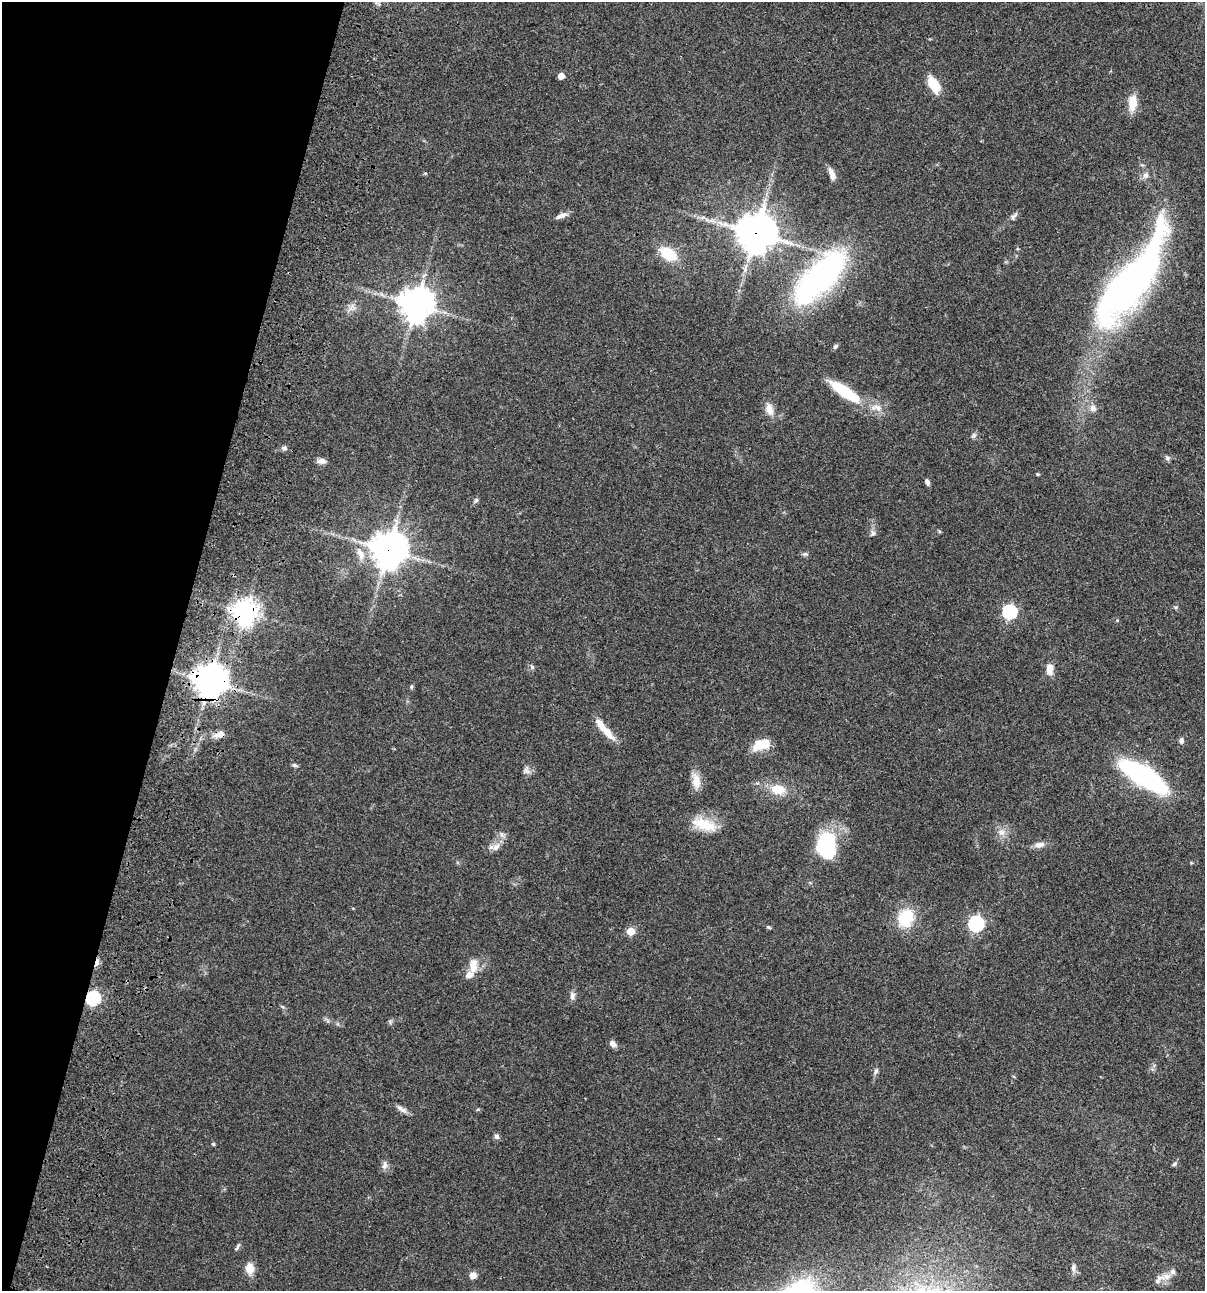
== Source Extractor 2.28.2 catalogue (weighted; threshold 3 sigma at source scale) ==
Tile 9 of 4 x 4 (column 1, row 3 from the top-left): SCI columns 234-1436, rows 1408-2696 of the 5404 x 5390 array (HDU 1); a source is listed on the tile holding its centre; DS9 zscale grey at full resolution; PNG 1207 x 1293 px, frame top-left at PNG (2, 2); no overlay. Shown black and unused: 15% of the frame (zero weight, under 3 of 4 exposures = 9% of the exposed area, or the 3 px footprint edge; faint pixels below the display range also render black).
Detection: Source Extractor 2.28.2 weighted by HDU 2 'WHT'; one run over the whole footprint, this tile lists its part. Background 0.0464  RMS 0.0055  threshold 0.0247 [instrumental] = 3 sigma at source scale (4.5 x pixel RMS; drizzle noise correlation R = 1.50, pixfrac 1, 0.05/0.05 arcsec/px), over >= 5 px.
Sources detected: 75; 1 inside a brighter object's white glare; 1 cosmic-ray / hot-pixel residue — not listed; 4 inside a brighter listed object's ellipse — not listed separately; the other 69 listed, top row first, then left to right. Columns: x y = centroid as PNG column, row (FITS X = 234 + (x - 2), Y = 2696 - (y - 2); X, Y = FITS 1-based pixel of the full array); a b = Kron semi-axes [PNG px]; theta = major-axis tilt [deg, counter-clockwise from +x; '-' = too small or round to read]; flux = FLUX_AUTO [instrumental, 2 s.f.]
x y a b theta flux
561 76 5 4 - 5.5
934 85 17 9 -61 12
1132 103 21 10 87 7.5
832 174 15 6 -68 3.5
1145 175 8 7 - 2.2
561 215 16 6 23 2.6
1014 216 13 5 42 1.7
756 233 13 13 - 1200
668 254 20 12 -32 16
820 277 52 20 46 170
1128 285 85 27 53 280
416 304 10 10 - 940
835 346 7 5 46 1.1
845 392 41 11 -34 25
1093 408 9 8 - 2.6
769 409 15 9 -74 4.9
974 435 8 6 46 1.2
284 448 7 5 -23 1.5
1168 458 7 6 - 1.2
321 461 10 7 7 2.2
1038 474 5 4 - 0.57
927 482 9 5 -68 1.4
476 500 7 5 54 0.99
873 533 8 6 -63 1.4
388 550 12 11 - 900
360 554 19 9 -68 6.4
805 554 8 5 0 1.1
1176 607 6 4 89 0.74
1010 612 6 6 - 81
245 613 8 8 - 520
532 667 7 4 -46 0.91
1049 669 13 8 89 4.3
209 681 10 10 - 890
411 687 6 3 72 0.68
605 729 32 7 -49 9.1
221 733 9 9 - 2.8
1181 740 8 6 78 1.4
761 744 18 10 22 12
294 765 8 5 -26 0.96
526 771 10 8 1 2.2
1144 776 42 13 -30 120
696 781 22 10 -82 5.8
778 789 19 13 -6 9.8
704 825 34 13 -18 13
1001 832 9 9 - 3.1
501 834 7 4 -72 1.2
1039 845 13 7 11 3.1
827 846 22 14 -86 57
496 847 13 8 48 3.7
906 918 21 16 70 19
976 924 7 7 - 110
768 927 6 4 -44 0.66
631 931 5 5 - 11
473 966 18 10 89 6.4
572 996 11 6 82 2.2
93 998 6 6 - 85
613 1044 9 6 -47 2.3
876 1071 9 5 69 1.3
402 1109 17 6 -32 2.5
478 1109 6 3 19 0.53
496 1136 7 6 - 1.5
213 1144 5 4 - 0.6
1174 1164 7 4 36 0.87
384 1165 12 6 89 2.2
237 1247 11 3 56 0.98
1073 1268 11 6 85 1.9
250 1269 9 7 -87 7.9
473 1276 7 6 - 3.7
1166 1276 13 8 4 3.8
Overlapping masked pixels (flux is a lower limit): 6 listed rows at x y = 756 233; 388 550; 245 613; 209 681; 221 733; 93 998